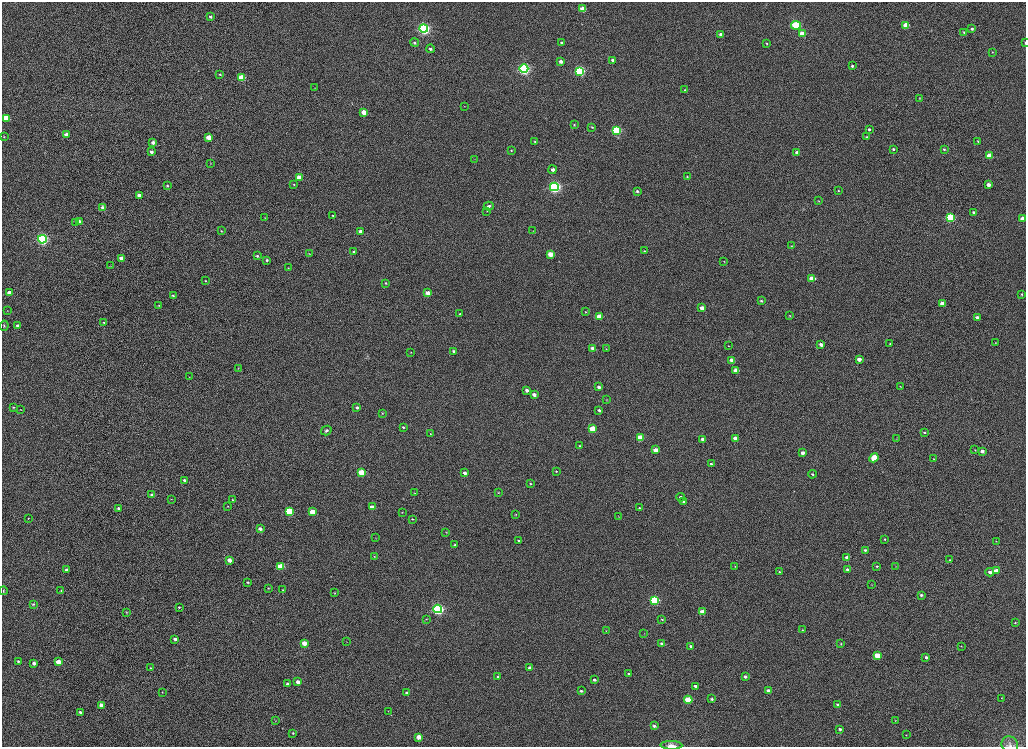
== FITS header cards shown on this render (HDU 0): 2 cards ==
NAXIS1  =                 2048
NAXIS2  =                 1489

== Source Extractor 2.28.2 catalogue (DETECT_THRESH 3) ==
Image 2048 x 1489 px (HDU 0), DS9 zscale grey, zoomed out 1/2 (1 PNG px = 2 x 2 image px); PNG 1028 x 749 px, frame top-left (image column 1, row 1489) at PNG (2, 2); each listed source drawn as its Kron ellipse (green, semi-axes under 4 px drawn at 4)
Background 1020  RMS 3.7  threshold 11.2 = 3 sigma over >= 5 px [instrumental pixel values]
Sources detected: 249; all 249 listed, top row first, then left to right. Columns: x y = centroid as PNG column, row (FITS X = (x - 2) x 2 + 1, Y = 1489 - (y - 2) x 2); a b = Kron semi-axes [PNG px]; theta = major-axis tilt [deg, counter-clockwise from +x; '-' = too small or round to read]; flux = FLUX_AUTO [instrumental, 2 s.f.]
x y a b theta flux
583 9 4 3 - 15000
210 17 3 3 - 1800
796 25 5 4 - 59000
906 25 4 3 - 16000
424 28 4 4 - 220000
972 29 3 3 - 1700
964 32 4 3 - 930
721 34 3 3 - 3800
802 34 4 3 - 13000
414 43 4 4 - 1400
561 43 3 3 - 1400
767 43 3 3 - 660
1025 43 3 2 - 690
430 49 4 3 - 1900
992 52 3 2 - 290
613 60 3 3 - 2700
561 61 3 3 - 3100
852 66 4 3 - 1600
524 69 4 4 - 210000
580 71 4 4 - 110000
220 74 4 3 - 1000
241 78 4 3 - 29000
315 88 3 2 - 340
685 90 4 3 - 920
920 98 3 3 - 520
464 106 3 2 - 320
364 112 4 3 - 11000
6 118 4 3 - 21000
574 125 3 3 - 750
592 127 3 3 - 880
869 129 3 3 - 1400
616 130 4 3 - 72000
66 135 3 3 - 7300
4 137 3 3 - 640
209 137 3 3 - 11000
866 137 3 2 - 660
978 141 3 3 - 730
535 142 3 3 - 660
153 143 4 3 - 3900
893 149 3 3 - 1000
944 149 4 3 - 1000
511 150 3 3 - 640
151 152 4 3 - 2300
797 152 4 3 - 3200
989 156 3 3 - 10000
474 159 3 2 - 250
210 163 2 2 - 290
553 170 4 3 - 3000
299 177 4 3 - 11000
687 177 3 3 - 700
294 185 4 3 - 690
989 185 3 3 - 5300
167 186 3 3 - 860
554 187 4 4 - 240000
838 190 3 2 - 500
637 191 3 3 - 1300
139 195 3 3 - 4400
819 201 3 2 - 380
489 206 5 3 - 1900
103 208 3 3 - 3800
487 211 3 2 - 350
973 212 3 3 - 1300
333 216 3 3 - 1100
265 217 3 2 - 420
950 218 4 4 - 73000
1023 219 3 3 - 7800
79 221 4 3 - 3500
76 222 4 3 - 690
221 231 3 3 - 490
360 231 3 3 - 3900
533 231 3 2 - 310
42 239 4 4 - 180000
791 246 3 3 - 450
354 251 3 3 - 1100
644 251 2 2 - 630
309 254 2 2 - 290
550 254 4 3 - 12000
257 256 3 3 - 1200
121 258 3 3 - 3400
267 260 3 3 - 1400
724 261 3 2 - 310
110 266 2 2 - 270
288 268 3 3 - 500
812 278 4 3 - 13000
205 281 2 2 - 590
386 283 4 3 - 940
9 293 4 3 - 7500
428 293 3 3 - 7200
1022 294 3 3 - 650
173 296 3 3 - 770
761 301 3 3 - 1000
942 304 3 3 - 6600
159 305 3 3 - 540
702 308 3 3 - 5800
7 311 3 2 - 380
585 312 4 3 - 620
460 314 3 3 - 950
790 316 3 3 - 540
599 317 3 3 - 13000
977 317 3 3 - 2100
104 322 3 2 - 830
17 325 4 3 - 1900
4 326 5 3 - 900
890 343 3 3 - 650
995 343 3 2 - 330
821 345 3 3 - 3500
728 346 3 2 - 410
592 348 4 3 - 2500
606 349 3 3 - 490
454 351 3 3 - 1400
411 352 3 3 - 350
859 359 3 3 - 5500
732 360 3 3 - 6900
238 368 3 2 - 390
736 370 3 3 - 8200
189 377 3 2 - 240
900 386 3 2 - 360
599 387 4 3 - 2500
527 390 3 3 - 3000
534 394 3 3 - 3800
606 400 4 3 - 500
14 407 4 3 - 850
357 407 4 3 - 2300
21 409 3 3 - 420
599 410 4 3 - 1600
382 413 4 3 - 750
403 427 3 3 - 1100
592 429 4 3 - 20000
326 431 5 4 - 1800
924 432 4 3 - 1100
430 434 4 3 - 610
640 438 4 3 - 22000
735 438 4 3 - 4900
702 439 3 3 - 4200
896 439 2 2 - 280
580 446 3 3 - 910
656 450 4 3 - 5800
975 450 3 3 - 530
982 451 3 3 - 3900
803 453 4 3 - 4800
874 458 5 4 - 18000
934 459 4 3 - 730
711 464 4 3 - 1500
556 471 3 3 - 580
362 473 4 3 - 30000
465 473 4 3 - 3100
812 474 4 3 - 1200
184 480 3 3 - 1900
530 484 3 2 - 610
414 493 3 2 - 480
498 493 3 3 - 560
152 495 3 3 - 1900
680 497 4 3 - 1800
171 499 2 2 - 300
233 500 3 3 - 740
683 501 4 3 - 1500
228 506 3 3 - 520
372 507 3 3 - 5900
118 508 3 3 - 1800
640 508 3 3 - 700
289 511 4 3 - 39000
313 512 4 3 - 17000
402 512 2 2 - 330
516 515 3 3 - 470
618 517 2 2 - 290
28 518 3 2 - 470
412 519 3 3 - 710
260 529 3 3 - 3800
446 532 3 2 - 400
376 538 3 2 - 310
885 539 3 3 - 650
518 540 4 3 - 810
996 541 3 2 - 410
455 545 3 3 - 1200
865 550 4 3 - 1300
374 556 3 2 - 430
847 557 3 3 - 3100
229 560 3 3 - 5700
950 560 4 3 - 750
281 566 4 3 - 31000
735 566 3 2 - 440
877 566 4 3 - 880
896 566 3 2 - 330
847 569 4 3 - 1700
66 570 4 3 - 1200
996 571 4 3 - 8600
779 572 3 3 - 660
990 572 4 3 - 2900
248 582 3 2 - 920
871 585 3 3 - 370
268 588 4 3 - 640
283 590 4 3 - 660
3 591 4 2 - 720
61 591 3 3 - 380
335 593 3 3 - 550
921 595 3 3 - 1500
654 600 4 3 - 92000
33 604 4 3 - 1000
179 607 3 3 - 890
438 609 4 4 - 190000
126 612 3 2 - 500
702 612 3 3 - 9600
426 619 4 3 - 540
662 619 4 3 - 970
1015 623 3 2 - 760
802 630 3 2 - 470
606 631 3 3 - 390
644 634 2 2 - 280
175 639 3 3 - 2100
346 642 3 2 - 250
304 643 3 3 - 8800
662 644 4 3 - 3900
841 644 3 3 - 490
691 646 3 3 - 1800
961 646 3 2 - 400
877 656 4 3 - 21000
926 657 4 4 - 2000
18 661 4 3 - 1400
58 662 4 3 - 11000
34 663 3 3 - 3600
151 668 3 3 - 690
530 668 3 3 - 3000
629 674 3 3 - 1400
498 677 3 3 - 990
745 677 3 3 - 2500
594 680 3 3 - 2000
298 682 3 3 - 4800
288 684 3 3 - 2500
695 686 4 3 - 2200
581 691 4 3 - 1500
768 691 4 3 - 4600
162 692 2 2 - 420
407 693 3 3 - 2000
1002 698 3 2 - 280
712 699 3 3 - 1200
688 700 4 3 - 33000
101 705 3 3 - 7300
838 705 4 3 - 3100
388 711 2 2 - 270
80 712 3 2 - 1500
895 720 3 2 - 340
275 721 3 2 - 370
654 726 3 3 - 1800
840 729 3 3 - 1800
293 733 3 3 - 830
906 735 3 2 - 310
419 737 4 3 - 8800
671 745 11 4 -2 3100
1010 745 9 8 - 3100
At the frame edge (FLAGS 8, measured only in part): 3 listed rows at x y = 1025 43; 671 745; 1010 745

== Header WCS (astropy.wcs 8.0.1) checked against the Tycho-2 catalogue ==
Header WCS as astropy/WCSLIB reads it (CRVAL/CRPIX/CD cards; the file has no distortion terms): RA---TAN/DEC--TAN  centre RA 23:47:00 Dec +45:16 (356.75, +45.26 deg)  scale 0.396 arcsec/px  FOV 13.5' x 9.8'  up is +165 deg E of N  parity normal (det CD < 0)
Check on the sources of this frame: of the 60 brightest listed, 3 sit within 1.5 arcsec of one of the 9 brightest Tycho-2 stars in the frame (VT <= 12.90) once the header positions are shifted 1.03 arcsec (0.02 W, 1.03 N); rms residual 0.51 arcsec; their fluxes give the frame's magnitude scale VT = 25.86 - 2.5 log10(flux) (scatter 0.04 mag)
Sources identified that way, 3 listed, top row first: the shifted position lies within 1.5 arcsec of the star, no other Tycho-2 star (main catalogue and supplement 1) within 3.0 arcsec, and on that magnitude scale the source's flux lands within +1.5 / -3 mag of the star's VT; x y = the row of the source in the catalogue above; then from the Tycho-2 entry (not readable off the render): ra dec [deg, ICRS J2000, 3 dp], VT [Tycho-2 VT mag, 2 dp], TYC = Tycho-2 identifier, HIP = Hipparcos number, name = IAU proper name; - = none
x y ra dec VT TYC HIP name
796 25 356.864 +45.202 11.19 3638-2381-1 - -
424 28 356.752 +45.181 12.55 3638-2235-1 - -
554 187 356.778 +45.222 12.41 3638-2173-1 - -